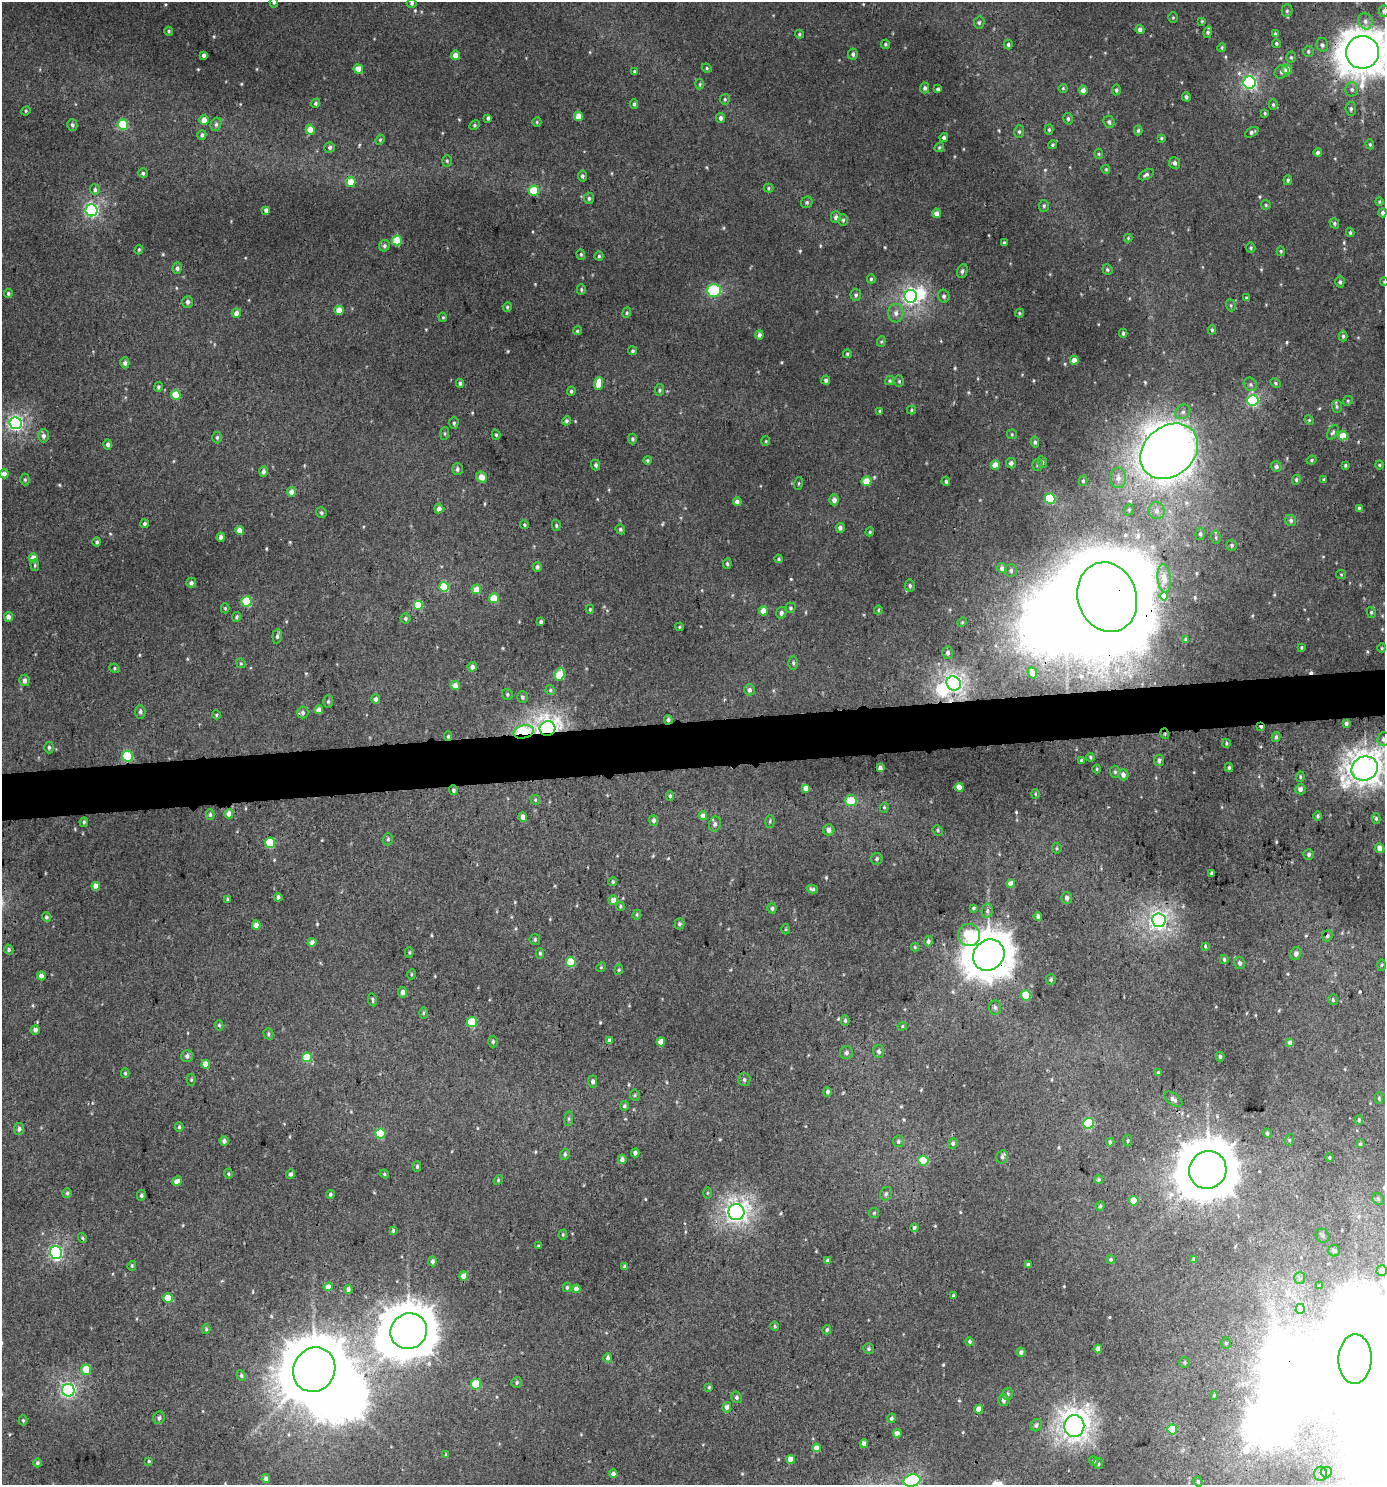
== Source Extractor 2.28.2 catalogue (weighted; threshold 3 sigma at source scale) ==
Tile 5 of 3 x 3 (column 2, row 2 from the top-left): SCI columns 1389-2771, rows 1488-2970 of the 4199 x 4457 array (HDU 1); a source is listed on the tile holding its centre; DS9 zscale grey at full resolution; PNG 1387 x 1487 px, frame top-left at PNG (2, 2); each listed source drawn as its Kron ellipse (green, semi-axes under 4 px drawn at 4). Shown black and unused: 3% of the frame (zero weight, under 3 of 4 exposures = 1% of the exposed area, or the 3 px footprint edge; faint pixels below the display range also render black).
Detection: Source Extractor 2.28.2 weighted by HDU 2 'WHT'; one run over the whole footprint, this tile lists its part. Background 0.00716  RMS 0.0042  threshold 0.0188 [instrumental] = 3 sigma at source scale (4.5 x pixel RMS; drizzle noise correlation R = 1.50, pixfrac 1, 0.0396/0.0396 arcsec/px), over >= 5 px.
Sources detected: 592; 1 too faint to see at this stretch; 12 inside a brighter object's white glare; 2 cosmic-ray / hot-pixel residue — neither listed nor drawn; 2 inside a brighter listed object's ellipse — not listed separately; of the other 575, all 500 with FLUX_AUTO >= 0.454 (the completeness limit of this list) listed and drawn (75 fainter detections not listed), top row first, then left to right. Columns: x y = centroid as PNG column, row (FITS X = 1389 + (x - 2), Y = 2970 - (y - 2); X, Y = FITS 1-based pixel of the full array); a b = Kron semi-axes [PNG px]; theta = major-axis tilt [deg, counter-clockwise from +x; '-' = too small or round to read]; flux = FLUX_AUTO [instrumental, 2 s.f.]
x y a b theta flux
274 2 5 4 - 0.6
412 3 5 5 - 0.81
1287 11 6 5 - 0.92
1384 11 6 5 - 0.84
1173 18 5 4 - 0.5
1202 21 4 4 - 0.48
1365 21 8 7 - 1.8
979 22 6 5 - 0.84
1140 29 4 4 - 1.6
169 31 4 4 - 0.62
1208 32 6 4 77 0.84
799 34 5 4 - 0.66
1275 34 4 3 - 0.64
1276 43 5 4 - 0.68
885 44 5 4 - 0.66
1008 44 5 4 - 0.94
1322 45 7 5 -76 1.1
1222 48 4 4 - 0.58
1308 51 5 5 - 0.75
1362 52 16 16 - 960
853 54 5 5 - 1.1
204 55 4 3 - 1.3
455 55 4 4 - 2.9
1291 57 6 5 - 0.67
707 68 5 4 - 0.61
358 69 5 4 - 6.4
1287 70 5 5 - 5
634 71 4 4 - 0.63
1282 72 7 6 - 1.5
1250 83 6 6 - 86
700 84 5 3 - 0.48
925 88 5 4 - 0.94
1063 88 4 4 - 0.48
938 89 4 3 - 0.87
1352 89 7 6 - 1.2
1083 90 4 4 - 2.6
1116 90 5 4 - 0.81
1186 97 4 4 - 1.1
725 99 5 5 - 0.72
316 103 5 4 - 0.79
634 104 5 4 - 0.78
1273 104 5 4 - 0.61
1351 109 7 5 -84 0.94
26 111 5 4 - 0.52
1265 113 4 3 - 0.53
578 116 4 4 - 5.9
488 118 4 3 - 0.87
721 118 5 4 - 1.3
1068 119 6 4 -76 0.73
204 120 5 4 - 3.7
537 122 5 4 - 0.56
1109 122 6 5 - 0.96
216 124 7 5 75 0.95
72 125 6 5 - 1
123 125 5 5 - 23
475 125 6 4 28 0.66
310 130 5 4 - 5.2
1049 130 5 4 - 0.67
1138 130 5 4 - 0.77
1019 132 6 5 - 0.79
1252 132 7 4 28 0.98
202 135 5 4 - 1.1
944 137 4 4 - 0.92
1161 138 4 3 - 0.53
380 140 5 4 - 0.59
1370 144 5 4 - 0.54
1052 145 4 4 - 0.64
330 147 5 5 - 1.2
939 147 5 4 - 0.73
1318 152 4 4 - 1.2
1099 154 5 4 - 0.51
447 161 6 5 - 0.66
1175 163 6 5 - 1.4
1106 169 4 3 - 0.46
143 173 5 4 - 0.78
1146 175 8 4 29 1.1
582 176 5 4 - 0.87
1288 180 5 4 - 0.72
351 182 5 5 - 6.5
768 188 5 4 - 0.5
95 190 5 5 - 0.98
534 191 5 5 - 15
589 198 6 5 - 0.9
807 202 6 5 - 0.87
1379 202 4 3 - 0.47
1266 205 5 4 - 0.56
1044 206 6 5 - 0.76
92 210 6 6 - 93
266 210 4 4 - 1.5
936 213 5 4 - 2.3
1383 213 4 4 - 1.1
836 217 6 5 - 1.3
843 220 6 4 90 0.82
1334 223 5 4 - 0.79
1350 232 5 3 - 0.65
1128 238 4 4 - 0.49
397 240 5 5 - 12
1004 243 4 3 - 0.61
384 246 6 5 - 0.85
1251 248 5 4 - 0.67
139 250 4 3 - 0.52
1281 251 5 4 - 0.53
581 254 5 4 - 0.65
599 256 4 4 - 0.68
177 268 6 4 74 0.95
1107 269 5 4 - 0.75
962 271 7 5 72 1.1
871 279 4 4 - 0.57
1340 282 5 4 - 0.89
1384 282 4 4 - 0.46
581 290 5 4 - 0.67
714 290 7 6 - 20
8 293 4 4 - 0.72
856 295 6 5 - 0.99
911 296 6 6 - 130
944 296 7 5 -76 1.1
1246 298 4 3 - 0.49
188 302 6 5 - 1.3
1231 305 6 4 -70 0.64
507 307 4 4 - 0.65
339 310 4 4 - 5.4
236 313 5 4 - 2.5
627 313 5 4 - 0.63
896 313 9 7 90 2.1
1019 313 4 4 - 0.52
443 317 4 4 - 0.55
1212 330 4 4 - 0.61
577 331 4 4 - 0.64
1123 333 4 3 - 0.82
759 335 4 4 - 1.8
1343 336 5 4 - 0.75
881 341 5 4 - 0.54
633 351 4 4 - 0.77
847 354 4 4 - 0.58
1074 360 4 4 - 3.6
125 363 5 4 - 1.2
826 380 4 4 - 0.84
890 380 4 4 - 0.66
899 381 5 5 - 0.62
460 383 4 3 - 0.83
1275 383 5 4 - 0.66
598 384 6 4 84 6.6
1250 384 7 6 - 1
158 387 5 4 - 0.79
659 390 6 4 81 0.74
571 391 4 4 - 0.79
176 395 5 5 - 13
1253 401 6 5 - 51
1348 401 5 4 - 0.53
1337 406 6 5 - 0.73
911 410 4 4 - 0.59
879 411 4 3 - 0.49
1183 412 8 6 44 1.6
1309 420 5 4 - 0.47
566 421 5 4 - 0.88
16 423 6 6 - 110
454 423 6 4 90 0.72
1333 432 8 4 58 0.86
445 433 6 4 85 0.64
1012 434 5 5 - 0.53
496 435 5 4 - 0.63
43 436 6 5 - 1.4
1343 436 5 4 - 9.7
217 437 6 4 90 0.74
632 439 5 4 - 0.74
766 441 5 4 - 0.52
1035 442 6 4 -81 0.92
108 444 5 4 - 1.3
1169 451 31 25 40 450
647 460 4 4 - 0.58
1312 460 5 4 - 0.61
1042 462 6 5 - 0.9
1011 463 5 5 - 1.2
596 465 5 4 - 0.94
995 465 4 4 - 5.5
1037 465 6 5 - 0.82
1345 465 4 3 - 0.6
1379 465 4 4 - 0.55
1276 467 5 5 - 1.2
457 469 6 5 - 1.2
263 472 5 4 - 1.4
4 474 4 4 - 2.7
481 477 5 5 - 3.8
1118 478 10 8 -87 2.8
25 479 6 4 -89 0.68
1323 479 4 3 - 0.49
1296 480 5 4 - 0.72
866 481 5 5 - 7.5
946 481 4 4 - 0.74
1083 481 5 4 - 0.74
799 483 6 3 71 0.47
291 492 4 4 - 3
1050 499 5 5 - 26
834 500 5 5 - 2
737 502 4 4 - 1.7
1359 508 4 3 - 0.58
439 509 5 4 - 2.6
1129 510 6 4 69 0.68
1156 511 8 8 - 2.5
321 513 5 5 - 0.89
1291 520 6 5 - 1.1
145 524 4 4 - 1
524 525 4 3 - 0.48
556 525 5 4 - 0.64
840 528 5 4 - 1.6
620 529 5 4 - 0.68
240 531 4 4 - 5.4
870 532 4 3 - 0.55
1200 534 6 5 - 0.91
221 537 4 4 - 1.6
1216 537 7 4 -84 0.73
97 542 4 4 - 0.89
1232 545 5 5 - 0.79
33 558 4 4 - 5.4
779 559 4 4 - 0.51
727 564 5 4 - 0.71
35 565 6 4 -84 0.69
537 567 5 4 - 1.2
1002 568 5 5 - 1.6
1011 570 6 6 - 1
1341 574 5 4 - 0.48
1164 578 14 7 -84 2.5
191 583 5 5 - 1.1
910 585 6 5 - 0.83
444 587 5 5 - 16
476 589 5 5 - 6.1
1164 596 4 4 - 5.7
1107 597 35 29 -71 2900
494 598 5 5 - 9.5
246 601 5 5 - 18
418 605 5 5 - 11
225 608 5 4 - 0.53
791 608 5 5 - 0.71
590 609 4 3 - 0.51
878 610 4 4 - 0.52
763 611 4 4 - 4.7
1371 612 5 4 - 0.7
781 613 6 5 - 1.3
8 617 5 4 - 2
236 617 5 4 - 0.67
405 618 5 5 - 0.75
541 622 3 3 - 0.88
962 622 5 4 - 0.46
680 627 4 3 - 0.52
277 636 7 4 84 1
1186 639 3 2 - 0.46
1301 648 4 3 - 0.5
1382 648 4 4 - 0.52
948 653 6 5 - 1.3
241 663 5 4 - 0.49
793 663 6 4 -89 0.8
472 667 5 4 - 1.8
115 668 5 4 - 0.61
1032 673 6 4 -66 2.7
560 674 6 5 - 12
24 680 6 5 - 1.7
954 683 7 7 - 170
455 685 4 4 - 3.7
550 690 5 4 - 0.58
749 690 6 5 - 1.6
507 694 6 5 - 0.79
522 697 6 5 - 0.9
376 699 4 4 - 1.7
328 701 6 5 - 0.79
319 710 4 4 - 2.8
140 712 7 5 -86 1.1
303 712 6 5 - 1.1
216 715 4 4 - 0.47
668 720 4 4 - 1
1346 724 4 4 - 1.3
1261 727 4 3 - 0.91
547 729 8 7 - 240
524 732 10 6 13 38
1165 734 5 3 - 0.55
448 736 5 4 - 0.59
1276 737 5 3 - 0.78
1383 739 7 6 - 1.2
1226 743 4 3 - 0.47
49 747 6 4 90 0.79
127 756 5 5 - 25
1090 757 4 4 - 0.67
1081 760 4 3 - 0.47
1159 760 6 5 - 1
880 768 4 4 - 1.2
1229 768 4 3 - 0.64
1365 768 13 12 - 470
1097 769 4 4 - 0.45
1115 772 6 5 - 0.79
1123 775 5 5 - 1.9
1300 777 5 4 - 0.6
959 787 4 4 - 4.9
806 788 4 4 - 3.2
1300 789 5 5 - 2
454 790 5 4 - 0.86
1035 794 5 4 - 0.46
670 796 5 3 - 0.66
535 800 5 4 - 0.56
851 801 5 5 - 9.6
884 807 5 4 - 0.55
229 814 4 4 - 3.9
210 815 5 4 - 0.87
703 816 4 4 - 3.2
1318 816 4 4 - 0.74
523 817 5 4 - 2.2
1376 819 5 4 - 0.68
654 820 5 4 - 1.3
770 821 6 4 88 0.63
84 822 5 4 - 0.68
715 824 8 6 73 1.2
829 830 6 5 - 1.9
938 830 5 4 - 0.66
388 839 6 5 - 0.73
270 843 5 5 - 21
1057 848 5 5 - 0.61
1380 848 5 4 - 2.8
1309 854 5 5 - 1
877 859 6 6 - 0.93
1212 874 3 3 - 0.81
613 882 4 4 - 0.6
1011 884 4 4 - 3.6
96 886 4 4 - 4.9
812 889 6 4 -14 0.9
278 897 4 4 - 1.1
1067 898 6 5 - 1.3
227 899 3 3 - 0.47
613 900 5 4 - 2.9
620 906 4 4 - 0.65
772 908 5 4 - 0.9
973 908 4 3 - 0.64
987 911 7 5 78 0.99
637 915 5 4 - 0.47
1038 916 4 3 - 1.2
46 917 5 4 - 0.81
1159 920 7 7 - 160
679 924 5 5 - 0.92
256 925 4 4 - 2.7
786 929 5 3 - 0.48
969 935 11 11 - 27
1327 936 6 5 - 0.81
535 939 5 5 - 0.79
928 941 5 4 - 1.1
312 942 4 4 - 1.9
1205 946 4 3 - 0.54
915 947 4 4 - 0.53
9 950 5 4 - 0.82
409 952 5 4 - 0.61
540 953 5 4 - 0.72
1296 954 6 5 - 1.4
989 955 16 15 - 980
1224 959 4 4 - 0.77
571 962 5 5 - 16
1239 963 6 5 - 1.3
1382 965 5 3 - 0.48
601 967 5 4 - 0.51
619 970 5 4 - 0.53
411 974 5 3 - 0.5
41 976 4 4 - 2.4
1051 980 5 5 - 0.81
403 992 5 4 - 2
1026 996 5 5 - 9.4
372 1000 7 3 -80 0.63
1333 1000 5 4 - 0.72
995 1008 7 6 - 1.1
423 1013 6 4 89 0.58
845 1021 5 4 - 0.74
472 1022 5 5 - 16
219 1025 5 4 - 0.67
902 1026 5 4 - 0.53
35 1030 4 4 - 1.7
268 1034 5 5 - 0.66
610 1040 4 4 - 2.5
493 1042 6 4 89 0.85
661 1042 4 4 - 4.6
1290 1043 4 4 - 2.2
879 1051 6 5 - 1.2
846 1053 6 6 - 1.3
187 1056 6 5 - 1.4
307 1057 5 5 - 12
1220 1057 5 4 - 0.82
206 1064 4 4 - 4.6
125 1073 4 4 - 0.59
1158 1073 3 3 - 0.48
191 1080 6 4 90 0.61
744 1080 6 6 - 1
593 1082 6 4 -89 1.2
827 1092 5 4 - 0.89
635 1095 5 5 - 0.66
1379 1098 6 4 -89 0.59
1173 1099 10 5 -37 1.7
624 1106 5 4 - 0.79
569 1119 7 4 82 0.72
1359 1120 5 3 - 0.64
1088 1123 5 5 - 25
179 1127 5 3 - 0.61
19 1129 6 5 - 1.3
1267 1133 4 4 - 0.76
380 1134 5 5 - 19
1289 1140 6 3 72 0.48
224 1141 5 4 - 1.3
898 1141 6 5 - 0.93
1128 1141 6 4 86 0.62
1110 1142 4 4 - 1
953 1143 5 4 - 0.94
1360 1144 4 3 - 0.62
635 1153 4 4 - 1.2
565 1154 5 4 - 0.87
1002 1157 7 5 77 1.1
1329 1158 4 3 - 0.52
622 1159 5 4 - 1.7
923 1161 5 5 - 16
417 1167 5 4 - 0.63
1208 1170 19 18 - 2000
228 1174 5 4 - 0.55
291 1174 4 4 - 1.1
384 1174 5 4 - 0.59
498 1180 5 4 - 0.48
1099 1180 4 4 - 0.71
177 1181 5 4 - 2.3
67 1193 5 5 - 0.75
708 1193 6 4 90 0.46
330 1194 4 4 - 0.84
886 1194 7 6 - 1.1
141 1195 5 4 - 0.93
1378 1199 6 5 - 0.78
1134 1201 5 4 - 9.4
1100 1206 4 4 - 0.63
736 1212 8 8 - 220
874 1213 5 5 - 0.55
914 1228 4 3 - 0.92
393 1231 4 3 - 0.65
563 1235 5 4 - 0.49
1323 1236 7 6 - 1.1
82 1238 5 3 - 0.64
538 1246 3 3 - 0.54
1334 1251 5 5 - 2
56 1253 6 6 - 69
1111 1259 4 4 - 0.67
1194 1259 4 3 - 0.76
828 1260 4 4 - 1.6
433 1261 5 4 - 1.2
1028 1265 4 4 - 0.87
132 1266 5 4 - 0.51
624 1267 4 4 - 0.84
1382 1271 5 5 - 3.9
464 1276 4 4 - 3.9
1300 1278 6 5 - 0.99
1319 1286 3 3 - 0.47
328 1287 4 4 - 3.6
567 1287 5 4 - 0.7
348 1289 4 4 - 1.2
576 1289 4 4 - 1.9
953 1296 4 3 - 0.68
168 1298 5 5 - 13
1300 1309 5 4 - 5
775 1326 5 3 - 0.6
206 1329 5 4 - 0.64
827 1330 5 4 - 0.73
409 1331 18 17 - 1600
970 1342 5 4 - 0.78
1226 1343 5 5 - 0.65
869 1349 5 5 - 0.84
1098 1349 4 4 - 3.2
1021 1352 4 4 - 1.5
608 1358 5 4 - 1.1
1355 1359 25 16 88 7100
1185 1362 5 5 - 0.62
86 1370 5 5 - 7.7
314 1370 23 20 60 3600
241 1375 5 4 - 0.73
517 1382 6 5 - 0.77
476 1384 5 5 - 13
709 1387 3 3 - 0.5
68 1390 6 6 - 100
1008 1394 6 5 - 0.79
1214 1396 4 3 - 0.53
737 1397 6 5 - 0.96
1003 1400 6 5 - 1.6
727 1407 5 4 - 2.2
979 1409 4 4 - 4.7
159 1418 6 5 - 1.2
891 1418 5 4 - 0.96
23 1420 5 4 - 0.58
1036 1425 6 5 - 1.1
1074 1426 11 10 - 360
1172 1429 5 5 - 12
897 1433 4 4 - 2.4
864 1444 4 4 - 2.1
816 1448 4 4 - 3.4
446 1455 4 3 - 0.92
791 1459 4 4 - 5
149 1461 4 4 - 0.55
1094 1461 5 4 - 0.83
37 1463 4 4 - 0.76
1098 1464 5 5 - 0.78
1326 1472 5 5 - 3.7
613 1474 4 4 - 2.2
1320 1474 7 6 - 1.8
266 1479 4 4 - 1.8
912 1480 8 6 14 85
1198 1482 5 4 - 0.55
Overlapping masked pixels (flux is a lower limit): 10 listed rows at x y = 1362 52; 1107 597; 668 720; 1261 727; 547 729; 524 732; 1165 734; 448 736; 127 756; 989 955
Isophote crosses this tile's border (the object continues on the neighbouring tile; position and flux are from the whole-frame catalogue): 9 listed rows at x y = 274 2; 1384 11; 1362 52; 1384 282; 1383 739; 1365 768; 1382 1271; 1355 1359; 912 1480